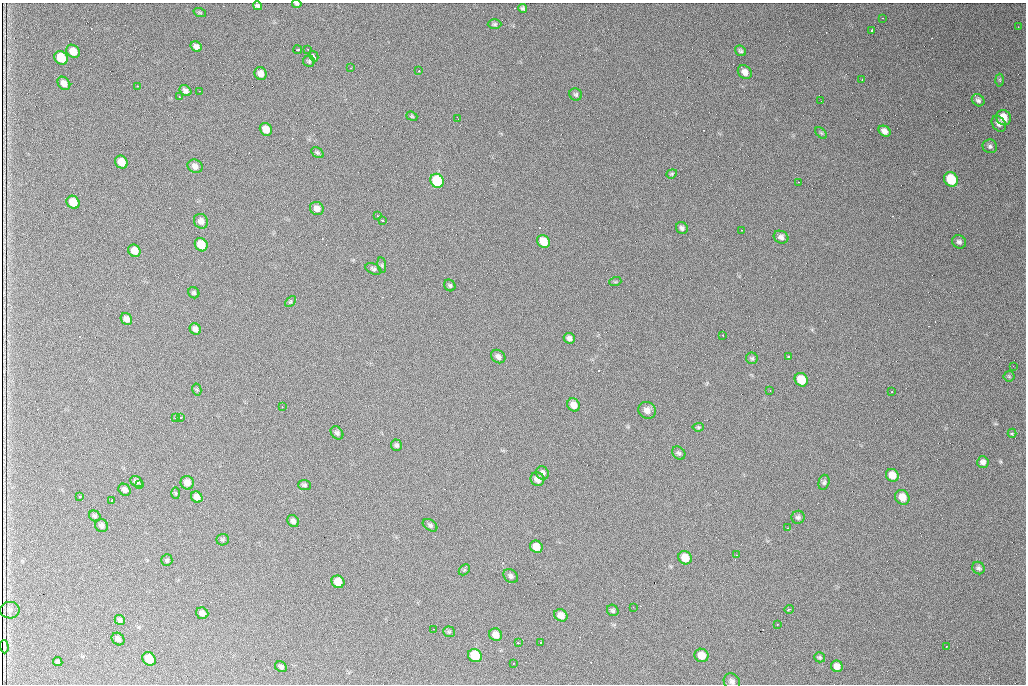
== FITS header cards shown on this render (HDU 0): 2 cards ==
NAXIS1  =                 1024 /fastest changing axis
NAXIS2  =                  682 /next to fastest changing axis

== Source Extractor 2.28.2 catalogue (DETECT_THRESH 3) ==
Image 1024 x 682 px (HDU 0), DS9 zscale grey, 1 PNG px = 1 image px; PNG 1028 x 686 px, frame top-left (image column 1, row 682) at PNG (2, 3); each listed source drawn as its Kron ellipse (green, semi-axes under 4 px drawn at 4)
Background 926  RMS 22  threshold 65.6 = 3 sigma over >= 5 px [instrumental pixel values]
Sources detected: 141; all 141 listed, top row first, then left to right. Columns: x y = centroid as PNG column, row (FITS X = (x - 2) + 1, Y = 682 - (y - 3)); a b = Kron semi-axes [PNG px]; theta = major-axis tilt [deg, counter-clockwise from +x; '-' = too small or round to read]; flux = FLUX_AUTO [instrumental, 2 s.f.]
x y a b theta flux
297 4 4 3 - 2200
257 6 5 4 - 3200
523 8 4 4 - 3000
200 13 6 4 -19 1800
882 18 2 2 - 710
495 24 7 5 0 2700
1018 27 2 2 - 700
872 30 3 2 - 1500
196 47 6 5 - 6300
298 50 4 3 - 2400
308 50 2 2 - 1100
73 51 7 6 - 16000
740 51 6 5 - 2900
314 56 5 2 - 4100
61 58 7 6 - 40000
309 61 6 5 - 2300
351 68 2 2 - 740
419 71 3 3 - 2400
745 72 7 6 - 8300
260 74 6 6 - 9000
862 79 2 2 - 860
1000 80 6 4 -88 1800
64 83 7 5 -52 8500
137 86 3 2 - 4200
185 91 6 5 - 4700
200 91 2 2 - 800
576 94 6 6 - 2700
179 97 3 2 - 2500
978 100 7 5 -43 3800
821 101 2 2 - 830
412 116 6 4 -21 1700
458 118 4 2 - 930
1003 118 8 7 - 21000
999 124 9 6 -55 6100
266 129 7 5 -51 15000
885 131 6 5 - 7100
821 133 7 4 -45 1800
990 146 7 6 - 3700
317 153 7 4 -38 2300
121 162 7 6 - 19000
195 166 8 6 -26 7300
672 174 5 4 - 1600
951 179 7 6 - 56000
437 181 7 6 - 88000
799 182 2 2 - 910
73 202 7 6 - 29000
317 208 7 6 - 8400
378 216 3 3 - 2700
382 220 2 2 - 1300
201 221 7 7 - 7300
682 228 6 5 - 3600
742 230 2 2 - 730
781 237 8 6 -23 5400
543 241 7 6 - 27000
959 242 7 6 - 3800
201 245 7 6 - 31000
134 251 6 5 - 15000
382 265 8 4 -82 2100
373 269 8 5 -23 3200
615 282 6 4 18 1500
450 285 6 5 - 2400
194 293 6 5 - 2600
290 301 6 4 44 2000
126 319 6 5 - 7400
195 329 6 5 - 6500
723 335 3 2 - 1100
569 338 6 5 - 4700
498 357 7 6 - 5400
788 357 3 3 - 2600
752 358 6 5 - 2400
1013 366 2 2 - 6300
1009 376 5 5 - 2000
801 380 7 6 - 31000
197 390 6 4 -77 1700
770 390 3 2 - 860
892 392 3 3 - 2800
574 405 7 6 - 11000
282 407 2 2 - 850
647 410 9 8 - 8900
175 417 3 3 - 4900
180 417 3 2 - 2600
698 427 5 4 - 2000
337 433 7 5 -48 3600
1012 433 4 4 - 2600
396 445 6 5 - 3200
679 453 7 6 - 3400
983 462 6 5 - 5300
542 473 7 6 - 5300
892 475 7 6 - 16000
537 479 7 6 - 9200
137 482 7 5 -35 4400
824 482 8 5 74 3000
187 483 7 6 - 8800
140 485 3 3 - 1600
304 485 6 5 - 2600
125 490 6 5 - 4900
176 493 6 4 -88 1600
80 496 3 3 - 4600
197 497 6 5 - 8900
902 497 8 6 -51 17000
111 501 3 3 - 3200
95 516 6 5 - 2500
798 517 6 6 - 3600
293 521 6 5 - 4800
101 525 6 6 - 4100
430 525 8 5 -35 3500
787 528 3 3 - 1700
223 540 6 5 - 2400
536 547 6 6 - 16000
736 555 3 2 - 1300
685 558 7 6 - 22000
167 560 6 5 - 2600
978 568 7 6 - 3300
464 570 6 4 45 2100
511 576 8 6 -40 3900
338 582 6 6 - 20000
633 607 2 2 - 760
789 609 5 3 - 3900
10 610 10 8 -1 2500
613 610 6 5 - 2700
202 613 6 5 - 5900
561 615 7 6 - 9800
120 620 5 4 - 3200
777 624 2 2 - 950
433 629 2 2 - 810
449 632 6 5 - 2000
496 635 6 6 - 10000
118 639 7 5 -43 4600
541 642 3 3 - 4600
518 643 2 2 - 4100
946 646 2 2 - 910
4 647 7 2 -88 2600
701 655 7 6 - 18000
475 656 7 6 - 53000
820 657 5 5 - 2100
149 659 7 6 - 29000
58 662 5 4 - 2400
513 663 2 2 - 1200
837 666 6 5 - 9900
281 667 6 5 - 3800
732 681 8 7 - 5500
At the frame edge (FLAGS 8, measured only in part): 2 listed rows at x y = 297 4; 732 681

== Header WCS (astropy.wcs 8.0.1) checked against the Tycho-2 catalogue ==
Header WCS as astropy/WCSLIB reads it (CRVAL/CRPIX/CD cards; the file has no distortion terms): RA---TAN/DEC--TAN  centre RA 07:09:12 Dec +30:56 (107.30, +30.93 deg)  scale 1.43 arcsec/px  FOV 24.4' x 16.3'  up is -93 deg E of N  parity flipped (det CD > 0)
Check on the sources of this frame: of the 60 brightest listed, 6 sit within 2.1 arcsec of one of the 13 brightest Tycho-2 stars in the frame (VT <= 12.48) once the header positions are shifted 0.53 arcsec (0.26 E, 0.46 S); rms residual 1.04 arcsec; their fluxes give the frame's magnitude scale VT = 23.35 - 2.5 log10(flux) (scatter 0.15 mag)
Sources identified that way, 6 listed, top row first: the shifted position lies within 2.1 arcsec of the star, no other Tycho-2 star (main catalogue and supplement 1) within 4.2 arcsec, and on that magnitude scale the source's flux lands within +1.5 / -3 mag of the star's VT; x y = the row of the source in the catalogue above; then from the Tycho-2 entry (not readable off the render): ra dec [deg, ICRS J2000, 3 dp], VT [Tycho-2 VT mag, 2 dp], TYC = Tycho-2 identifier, HIP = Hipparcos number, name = IAU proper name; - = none
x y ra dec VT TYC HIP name
61 58 107.177 +30.749 11.91 2438-477-1 - -
951 179 107.215 +31.104 11.64 2438-821-1 - -
437 181 107.226 +30.900 10.76 2438-883-1 - -
73 202 107.244 +30.756 12.13 2438-718-1 - -
201 245 107.261 +30.807 12.26 2438-856-1 - -
475 656 107.445 +30.924 11.38 2438-1056-1 - -